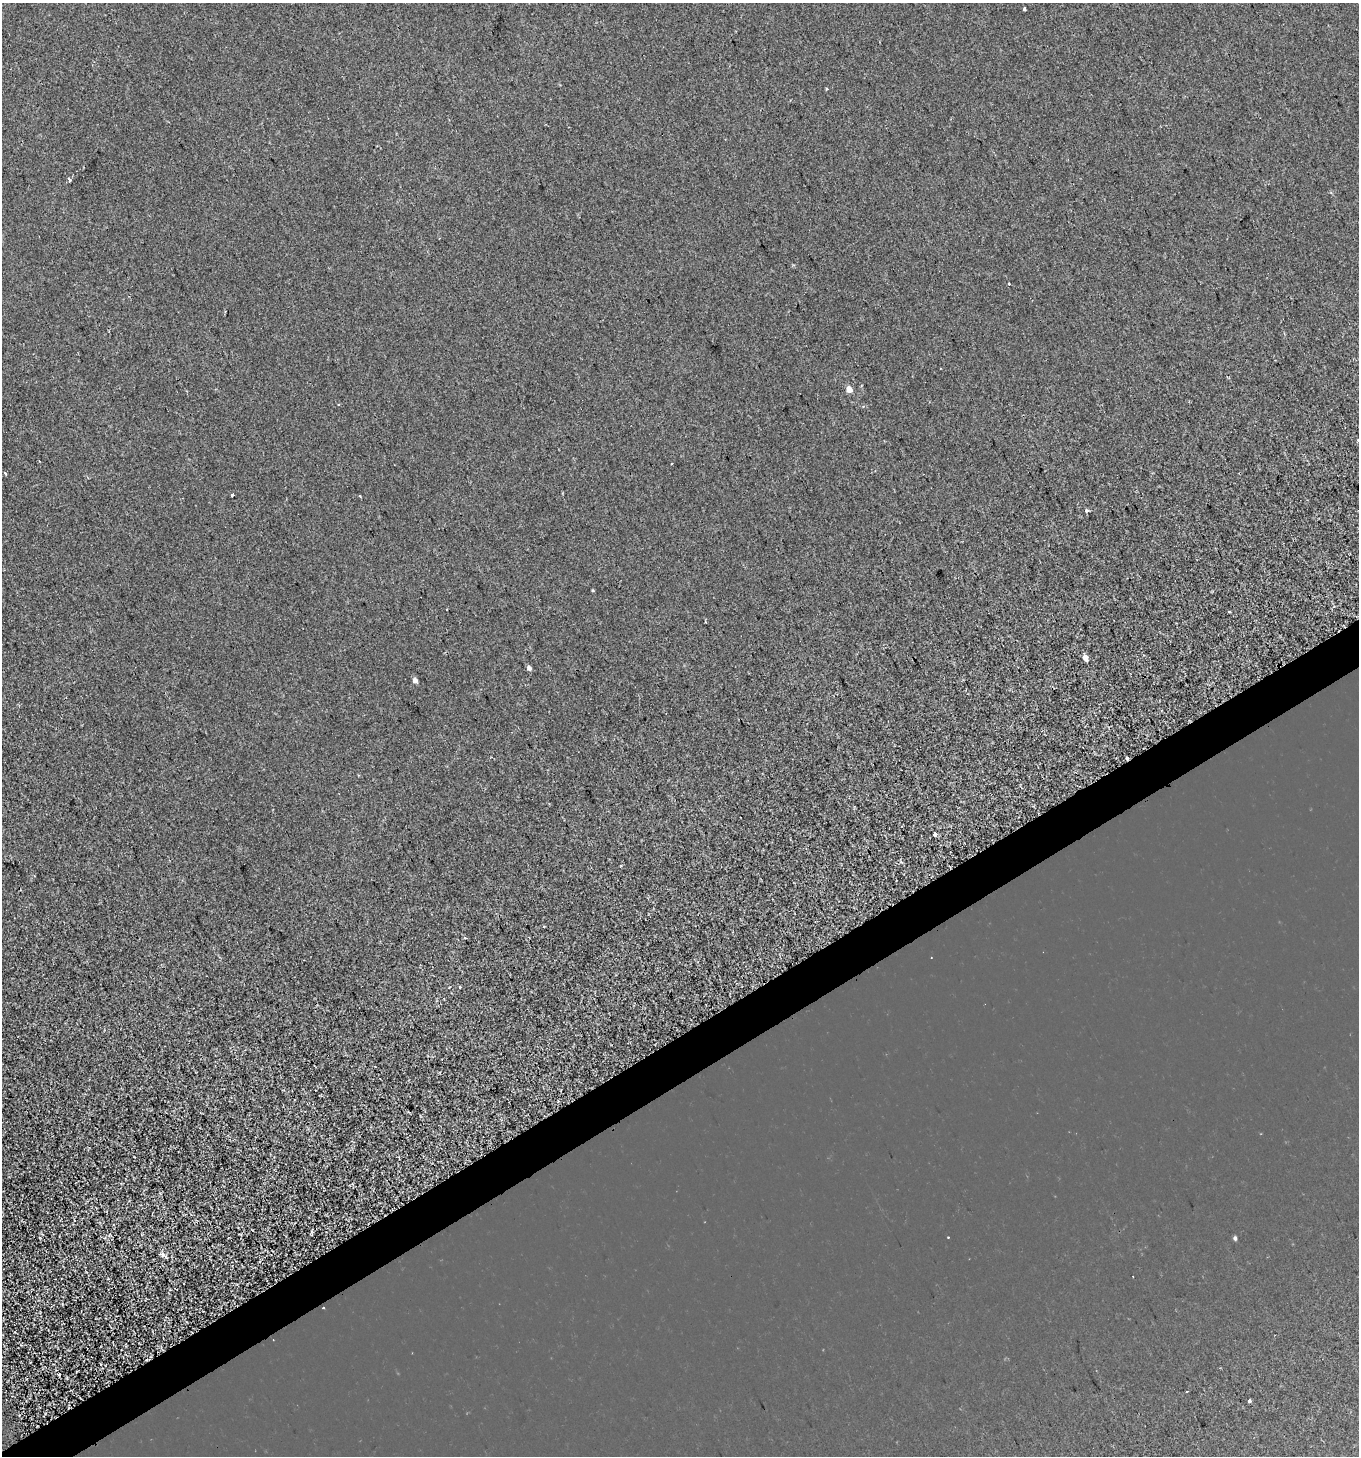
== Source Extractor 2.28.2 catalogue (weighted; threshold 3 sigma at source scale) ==
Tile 7 of 4 x 4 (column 3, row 2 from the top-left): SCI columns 2832-4188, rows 2916-4369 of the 5720 x 5827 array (HDU 1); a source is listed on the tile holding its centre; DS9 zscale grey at full resolution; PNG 1361 x 1458 px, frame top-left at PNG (2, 3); no overlay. Shown black and unused: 3% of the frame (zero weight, under 2 of 3 exposures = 1% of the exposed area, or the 3 px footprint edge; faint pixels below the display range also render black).
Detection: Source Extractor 2.28.2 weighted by HDU 2 'WHT'; one run over the whole footprint, this tile lists its part. Background 1.24e-04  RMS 0.0048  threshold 0.0217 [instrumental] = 3 sigma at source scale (4.5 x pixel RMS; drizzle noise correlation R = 1.50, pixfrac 1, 0.0396/0.0396 arcsec/px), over >= 5 px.
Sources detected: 26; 7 cosmic-ray / hot-pixel residue — not listed; the other 19 listed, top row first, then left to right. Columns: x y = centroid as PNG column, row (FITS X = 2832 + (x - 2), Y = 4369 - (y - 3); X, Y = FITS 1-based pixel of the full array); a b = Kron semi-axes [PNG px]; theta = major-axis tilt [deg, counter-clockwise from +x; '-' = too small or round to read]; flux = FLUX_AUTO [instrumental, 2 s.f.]
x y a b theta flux
1025 9 3 3 - 11
827 89 4 3 - 0.47
69 180 3 3 - 1.4
849 389 5 4 - 4.6
5 473 3 2 - 0.89
233 494 3 3 - 11
360 496 3 2 - 0.46
1087 511 5 4 - 0.93
1229 611 3 2 - 0.58
1085 658 6 4 -62 2.8
529 668 5 4 - 1.6
415 680 5 4 - 2.1
1127 758 3 3 - 0.86
935 834 3 3 - 15
408 1112 4 3 - 0.52
1235 1238 5 4 - 0.93
162 1254 9 6 -59 1.3
1187 1391 3 2 - 0.41
1250 1401 3 3 - 2.6
Overlapping masked pixels (flux is a lower limit): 1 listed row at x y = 1127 758